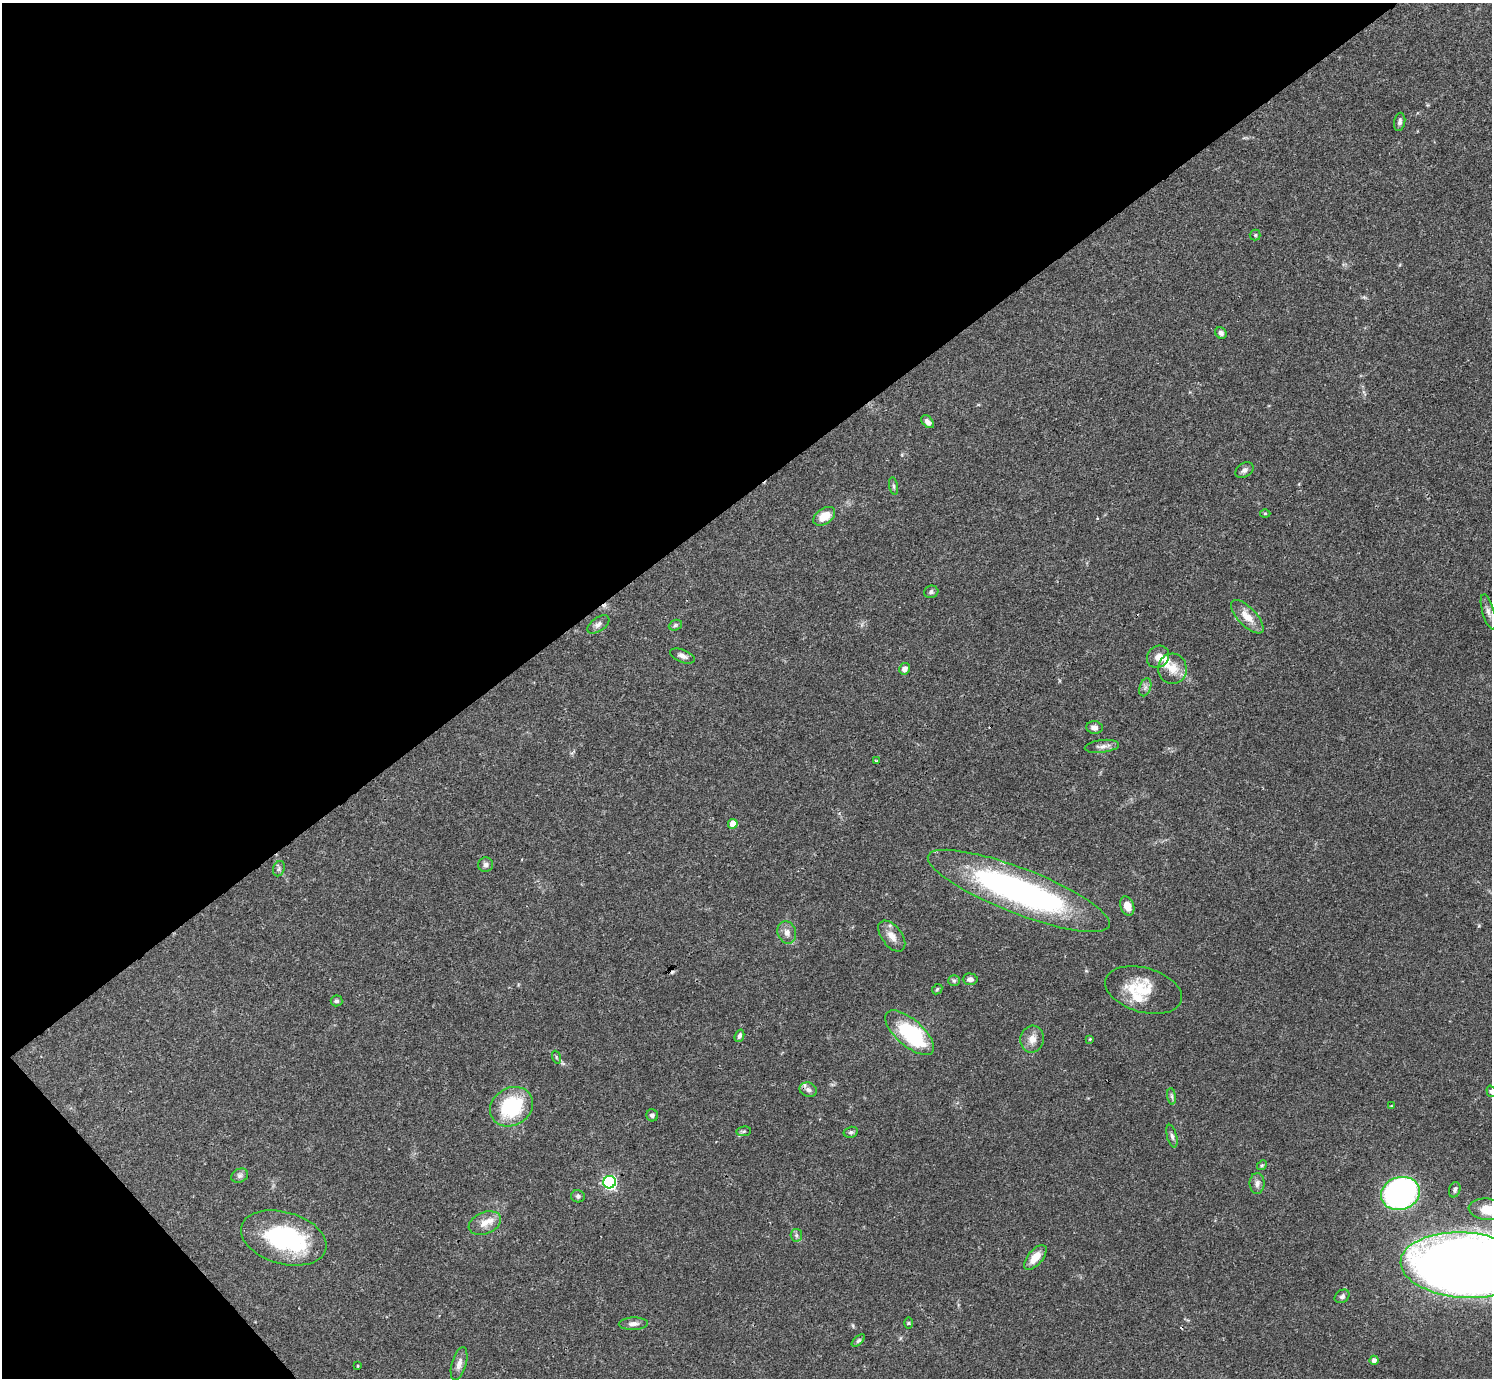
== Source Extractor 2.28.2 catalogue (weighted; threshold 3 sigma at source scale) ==
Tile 5 of 4 x 4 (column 1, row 2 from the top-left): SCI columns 1-1490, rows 2909-4284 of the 5961 x 5958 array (HDU 1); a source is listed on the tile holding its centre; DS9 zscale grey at full resolution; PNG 1494 x 1380 px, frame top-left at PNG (2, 3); each listed source drawn as its Kron ellipse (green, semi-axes under 4 px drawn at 4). Shown black and unused: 38% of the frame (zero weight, under 3 of 4 exposures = <1% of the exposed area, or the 3 px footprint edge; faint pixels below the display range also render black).
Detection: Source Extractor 2.28.2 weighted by HDU 2 'WHT'; one run over the whole footprint, this tile lists its part. Background 0.0408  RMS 0.0026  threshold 0.0118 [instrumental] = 3 sigma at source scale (4.5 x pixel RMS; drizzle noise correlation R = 1.50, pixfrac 1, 0.05/0.05 arcsec/px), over >= 5 px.
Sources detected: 76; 3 cosmic-ray / hot-pixel residue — neither listed nor drawn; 6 inside a brighter listed object's ellipse — not listed separately; the other 67 listed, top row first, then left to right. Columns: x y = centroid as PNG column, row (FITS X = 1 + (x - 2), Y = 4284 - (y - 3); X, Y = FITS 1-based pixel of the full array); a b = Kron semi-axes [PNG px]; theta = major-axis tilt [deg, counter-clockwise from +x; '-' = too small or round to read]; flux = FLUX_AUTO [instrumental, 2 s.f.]
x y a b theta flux
1400 122 9 5 80 0.77
1255 235 5 5 - 0.4
1221 333 6 5 - 0.84
928 422 7 5 -46 1.1
1244 470 10 7 33 0.91
893 486 9 3 -79 0.51
1265 513 5 3 - 0.3
824 516 12 7 35 4.1
931 592 7 6 - 0.58
1488 612 18 6 -74 1.4
1247 617 21 9 -46 3.6
598 624 13 7 36 1.1
675 625 7 5 23 0.48
682 656 13 6 -22 1.3
1158 657 12 10 45 1.8
904 669 6 5 - 1.4
1172 669 15 14 - 3.7
1145 687 9 5 71 0.88
1094 727 8 6 -6 1.2
1102 746 17 6 7 1.4
876 761 4 3 - 0.38
733 824 5 4 - 4.2
486 865 7 7 - 0.92
279 869 8 5 69 0.59
1019 891 97 22 -21 80
1127 906 10 6 -68 2.2
787 933 11 9 -71 1.6
892 936 18 10 -52 2.6
970 979 7 6 - 0.95
954 981 6 5 - 0.55
937 989 6 4 45 0.38
1144 990 39 22 -16 9.9
337 1001 6 5 - 0.54
909 1033 30 13 -41 23
739 1036 6 4 69 0.66
1032 1039 13 11 77 2.5
1090 1039 4 4 - 0.22
556 1057 6 4 -72 0.38
808 1090 9 7 -20 1
1491 1091 6 4 -72 0.43
1172 1096 8 4 -81 0.58
1391 1106 4 3 - 0.19
511 1107 22 18 30 18
652 1115 6 6 - 0.57
744 1131 7 5 8 0.5
851 1132 7 5 14 0.55
1172 1136 11 5 -76 0.88
1262 1165 5 4 - 0.35
240 1176 9 6 25 0.79
610 1182 6 6 - 54
1257 1183 10 7 88 1.2
1455 1190 8 5 70 0.65
1400 1193 20 16 17 81
578 1196 7 6 - 0.65
1488 1209 19 10 -6 5.8
485 1223 17 10 22 2.7
796 1235 6 6 - 0.61
284 1238 44 26 -16 29
1035 1257 15 7 50 3.4
1465 1265 64 32 -4 600
1342 1296 8 6 35 0.74
909 1323 5 3 - 0.3
633 1324 14 6 2 1.2
858 1341 8 4 41 0.49
1374 1360 4 4 - 1
459 1364 17 7 75 1.6
358 1366 3 2 - 0.21
Isophote crosses this tile's border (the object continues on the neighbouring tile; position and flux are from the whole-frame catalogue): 3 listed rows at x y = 1491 1091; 1488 1209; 1465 1265